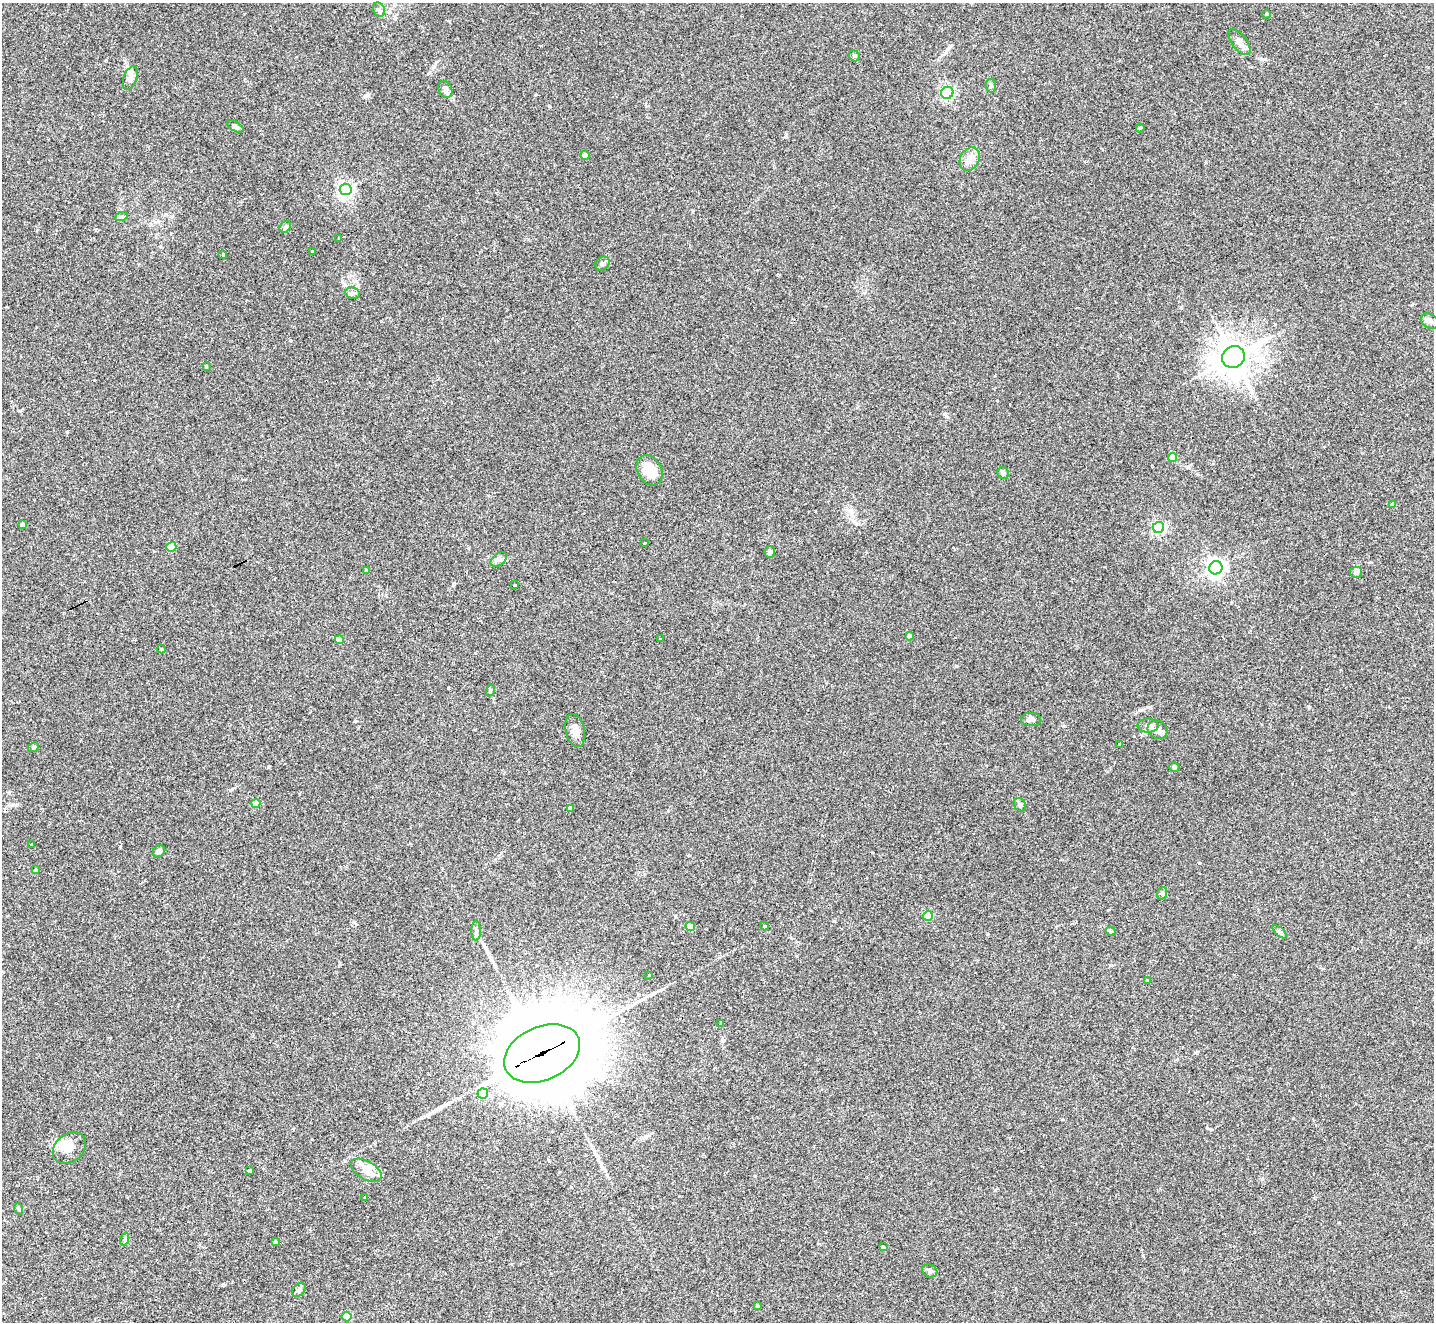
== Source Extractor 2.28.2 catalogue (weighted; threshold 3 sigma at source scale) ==
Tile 7 of 4 x 4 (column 3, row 2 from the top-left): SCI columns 2881-4312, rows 2947-4266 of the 5754 x 5742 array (HDU 1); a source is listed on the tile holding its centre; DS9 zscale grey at full resolution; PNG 1436 x 1324 px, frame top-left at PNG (2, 3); each listed source drawn as its Kron ellipse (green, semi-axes under 4 px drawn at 4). Shown black and unused: <1% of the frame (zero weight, under 2 of 3 exposures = <1% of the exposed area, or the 3 px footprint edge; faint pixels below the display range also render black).
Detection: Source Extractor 2.28.2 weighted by HDU 2 'WHT'; one run over the whole footprint, this tile lists its part. Background 0.0735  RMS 0.0059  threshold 0.0266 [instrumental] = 3 sigma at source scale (4.5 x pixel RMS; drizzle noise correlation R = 1.50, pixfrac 1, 0.05/0.05 arcsec/px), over >= 5 px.
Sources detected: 85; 2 inside a brighter object's white glare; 2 cosmic-ray / hot-pixel residue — neither listed nor drawn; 2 inside a brighter listed object's ellipse — not listed separately; the other 79 listed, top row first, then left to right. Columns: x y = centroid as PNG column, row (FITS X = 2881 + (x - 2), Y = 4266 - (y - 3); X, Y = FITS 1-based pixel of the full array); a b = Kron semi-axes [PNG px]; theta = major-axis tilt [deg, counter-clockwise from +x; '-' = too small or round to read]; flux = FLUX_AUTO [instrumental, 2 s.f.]
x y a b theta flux
379 10 7 5 -68 1.4
1266 14 4 3 - 0.49
1239 42 15 7 -53 3.5
854 56 6 5 - 0.95
130 78 12 6 70 2.8
991 86 7 5 -77 1.1
445 90 9 6 -67 1.7
947 93 6 6 - 92
235 126 9 4 -32 1.3
1140 128 4 4 - 0.69
585 155 5 4 - 2.1
970 159 12 9 61 5
346 189 6 5 - 140
121 217 7 4 19 1.1
285 227 6 5 - 0.98
339 238 3 3 - 2.5
313 251 3 3 - 1.7
223 254 3 3 - 0.54
602 264 8 6 40 1.6
353 293 7 5 -20 1.4
1430 321 9 6 -34 2.6
1233 357 12 10 32 950
206 366 4 3 - 0.61
1172 457 4 4 - 9.4
650 470 16 12 -60 11
1003 473 6 5 - 1.5
1393 505 4 4 - 2.8
22 524 4 4 - 1.8
1159 527 5 5 - 89
645 543 3 3 - 2.3
171 547 5 5 - 18
770 552 6 5 - 1.6
499 559 9 6 40 1.9
1216 568 7 6 - 230
367 571 4 3 - 1.3
1356 572 6 5 - 1.2
515 585 3 3 - 2
909 636 4 4 - 2.1
660 638 3 2 - 0.41
339 640 4 4 - 7.4
161 649 4 3 - 0.66
490 690 6 3 72 0.72
1031 719 10 6 -2 2
1148 726 10 7 -1 2.4
575 730 17 9 -78 4.8
1158 730 10 8 -31 4
1119 744 3 3 - 1.6
33 747 6 4 23 0.85
1174 767 5 4 - 1.2
256 803 4 4 - 7.4
1020 805 7 5 -57 1.3
570 808 4 4 - 2.1
32 844 3 3 - 4.6
159 851 7 5 43 1.9
35 870 4 3 - 0.93
1162 893 6 5 - 1
928 916 5 5 - 23
690 926 5 4 - 8.3
764 926 4 3 - 0.74
476 931 10 4 -89 1.6
1111 931 5 3 - 0.86
1280 932 9 4 -42 1.1
648 975 3 3 - 2.3
1147 980 3 2 - 0.48
721 1023 4 3 - 0.63
542 1053 40 27 24 12000
483 1094 5 5 - 22
69 1148 18 14 40 7
249 1170 3 3 - 2.5
366 1170 17 9 -31 5.3
365 1197 3 2 - 0.67
19 1209 6 3 -70 0.67
125 1239 7 4 73 0.85
275 1242 3 3 - 3.1
883 1247 3 3 - 2.4
930 1271 7 6 - 1.8
299 1290 8 5 44 1.7
757 1306 3 3 - 1
346 1317 5 5 - 16
Overlapping masked pixels (flux is a lower limit): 1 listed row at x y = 542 1053
Unlisted compact peaks at least as high as the median listed source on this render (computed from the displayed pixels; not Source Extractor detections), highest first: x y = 1309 707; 354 922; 786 134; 268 767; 368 95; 290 340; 67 432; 355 721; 956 666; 1199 863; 857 524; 995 1190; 448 688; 1207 1128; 1181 307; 1064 726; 120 846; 987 934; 453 584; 549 106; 946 416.